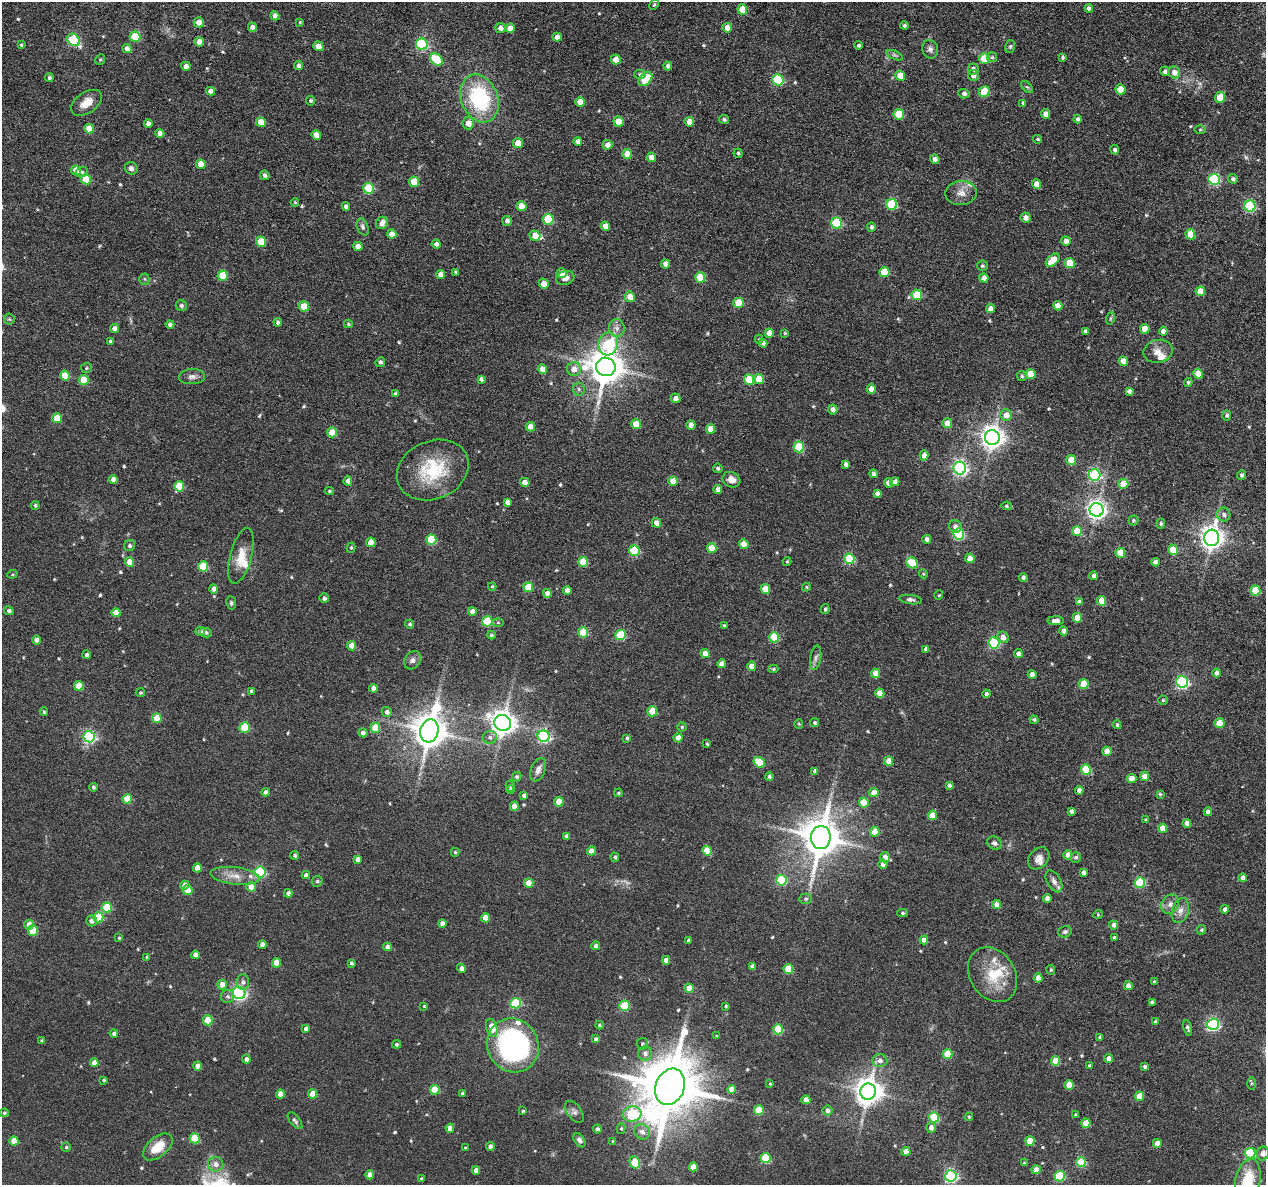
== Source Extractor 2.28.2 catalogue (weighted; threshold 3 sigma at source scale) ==
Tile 10 of 4 x 4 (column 2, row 3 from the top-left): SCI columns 1350-2613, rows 1384-2566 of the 5225 x 5247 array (HDU 1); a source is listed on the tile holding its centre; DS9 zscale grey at full resolution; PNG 1268 x 1187 px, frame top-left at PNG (2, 2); each listed source drawn as its Kron ellipse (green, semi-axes under 4 px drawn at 4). Nothing masked; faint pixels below the display range render black.
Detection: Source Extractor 2.28.2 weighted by HDU 2 'WHT'; one run over the whole footprint, this tile lists its part. Background 0.0635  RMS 0.0085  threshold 0.0348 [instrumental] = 3 sigma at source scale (4.09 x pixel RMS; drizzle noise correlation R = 1.36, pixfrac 0.8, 0.05/0.05 arcsec/px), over >= 5 px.
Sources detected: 571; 1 too faint to see at this stretch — neither listed nor drawn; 11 inside a brighter listed object's ellipse — not listed separately; of the other 559, all 500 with FLUX_AUTO >= 0.846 (the completeness limit of this list) listed and drawn (59 fainter detections not listed), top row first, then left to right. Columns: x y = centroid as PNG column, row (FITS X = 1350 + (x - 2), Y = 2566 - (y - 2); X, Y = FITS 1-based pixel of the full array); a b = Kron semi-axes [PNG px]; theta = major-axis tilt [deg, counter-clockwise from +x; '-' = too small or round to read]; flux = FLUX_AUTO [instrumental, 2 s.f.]
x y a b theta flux
654 5 5 3 - 0.87
1089 8 4 4 - 2.5
742 10 5 5 - 17
275 16 4 4 - 5
199 22 5 5 - 7.3
300 22 4 4 - 0.86
904 26 4 4 - 1.6
252 27 4 4 - 4.5
500 28 5 5 - 3.9
510 28 5 4 - 7.8
727 28 5 4 - 7.4
135 37 5 5 - 34
557 37 4 4 - 5.2
73 40 7 5 -44 63
199 42 5 4 - 7.8
422 44 6 5 - 84
21 45 4 3 - 1
859 45 4 4 - 1.5
318 46 5 4 - 5.3
1010 47 6 5 - 1.3
127 49 5 4 - 4.1
930 49 9 8 - 2.8
895 55 8 4 -23 1.6
992 57 5 5 - 1.3
1063 57 3 3 - 1.1
985 59 5 5 - 26
100 60 5 4 - 0.9
437 60 7 5 -45 19
616 60 5 5 - 7.9
299 65 4 4 - 2.2
186 66 5 4 - 4.2
668 66 4 4 - 2.4
973 69 5 5 - 2.5
1165 71 5 4 - 2.9
1174 72 6 5 - 6.1
640 74 5 4 - 1.7
973 75 5 5 - 3.5
900 76 5 4 - 12
49 78 4 4 - 1.6
645 79 8 5 45 30
778 80 5 5 - 57
1027 87 7 4 -43 1.2
1121 89 5 5 - 16
210 91 4 4 - 4.4
984 91 6 5 - 26
964 94 5 5 - 2.3
1220 97 6 5 - 17
480 98 25 18 -68 72
311 101 5 4 - 1.3
580 102 5 4 - 10
86 103 17 10 34 9.2
1023 103 3 3 - 1.2
899 114 5 5 - 27
1046 114 5 4 - 5.8
724 119 5 4 - 1.5
1078 119 4 4 - 2
618 121 5 4 - 12
261 122 5 5 - 13
689 122 5 4 - 8.3
148 123 4 4 - 3.8
468 123 6 6 - 6.3
89 128 5 4 - 13
1200 130 6 4 1 1.1
160 133 4 4 - 4.4
316 135 5 4 - 8.5
1038 139 4 4 - 1.2
578 142 4 4 - 3.4
518 143 5 5 - 13
607 145 5 5 - 5.1
1115 150 4 4 - 2.2
738 153 4 4 - 1.2
627 154 5 5 - 9.3
651 157 5 4 - 6.1
935 159 5 4 - 3.4
201 164 5 4 - 11
131 168 6 6 - 2.3
76 170 5 4 - 10
82 172 6 5 - 1.5
265 175 5 4 - 2.3
86 179 5 5 - 18
1214 179 5 5 - 82
1233 179 5 4 - 2
414 182 5 5 - 19
1036 184 5 4 - 7.2
369 188 5 5 - 42
961 193 16 12 8 6.9
295 202 4 3 - 0.85
892 204 5 5 - 48
521 206 5 5 - 13
1250 206 5 5 - 71
346 207 4 4 - 3
1026 217 5 5 - 3.9
548 219 5 5 - 41
507 221 5 4 - 2.4
382 223 6 5 - 4.7
837 223 5 5 - 54
605 226 5 4 - 6.7
363 227 9 5 -69 2.1
871 227 5 4 - 1.8
392 234 4 4 - 6.7
1190 234 5 5 - 14
535 236 5 5 - 9.8
1066 241 5 4 - 5.9
261 242 5 5 - 24
436 244 4 4 - 2.9
358 246 5 4 - 6
1053 260 8 5 44 15
1070 263 5 5 - 18
665 264 5 4 - 5.2
982 266 5 5 - 1.5
456 272 4 3 - 1.7
884 272 5 5 - 21
561 273 5 5 - 6.3
441 275 5 4 - 6.4
223 276 5 5 - 27
700 277 5 5 - 20
565 278 9 7 16 4.7
984 278 5 4 - 5.5
144 279 5 5 - 1.1
544 284 5 5 - 7.2
1200 291 5 4 - 10
917 295 5 5 - 33
630 297 5 5 - 9.1
739 303 5 5 - 20
181 306 6 5 - 1.7
304 306 5 5 - 17
1058 306 5 4 - 8.2
990 309 4 4 - 5.1
1111 318 6 4 70 1.2
9 319 5 5 - 1.1
278 322 4 4 - 2.2
170 324 4 4 - 2.1
348 324 4 3 - 0.92
115 328 5 4 - 4.5
617 328 9 8 - 3.6
1145 329 5 5 - 12
1085 331 4 3 - 1.6
1163 331 4 4 - 4
769 333 5 4 - 6.8
785 333 4 4 - 0.97
759 339 4 3 - 0.96
110 341 3 3 - 0.96
763 343 4 4 - 2.7
608 344 11 10 - 39
1158 351 15 11 12 7
1123 361 5 4 - 8.5
380 362 5 4 - 2.1
606 367 9 9 - 1700
86 368 5 5 - 0.91
542 369 5 4 - 7.7
574 369 7 7 - 6.6
1030 374 5 5 - 16
1198 374 5 4 - 12
65 376 5 5 - 18
1022 376 5 5 - 1.2
192 377 13 7 4 3.4
481 379 4 4 - 1.9
759 379 5 5 - 13
84 380 5 5 - 21
749 380 5 5 - 25
1188 382 5 4 - 1.3
579 389 6 6 - 1.7
871 389 5 4 - 7.1
1129 391 4 4 - 2.7
395 394 4 4 - 1.5
675 398 5 4 - 4.3
833 409 5 5 - 3.5
1006 415 6 5 - 7
1227 415 5 4 - 1.8
57 418 5 5 - 16
947 423 5 4 - 8.1
636 424 5 5 - 16
691 425 4 4 - 5.3
530 427 4 4 - 7.9
710 429 5 4 - 10
332 432 5 5 - 19
992 437 7 7 - 600
799 447 5 5 - 38
924 455 5 4 - 5.2
1071 460 5 5 - 18
846 464 4 4 - 3.1
718 468 5 4 - 1.4
960 468 6 6 - 190
433 470 37 29 23 43
874 474 4 4 - 2.6
1095 475 6 5 - 98
1242 475 5 4 - 2
113 480 4 4 - 4.6
731 480 9 7 -29 5.4
348 481 4 4 - 4.2
673 481 5 4 - 9.2
525 482 5 4 - 8.9
895 482 5 4 - 3.4
889 483 5 4 - 7.3
1123 484 5 5 - 15
179 486 5 5 - 22
718 489 4 4 - 5
329 491 4 3 - 1.1
877 493 4 4 - 2.5
507 502 4 4 - 3.3
35 505 4 4 - 1.5
1006 506 5 4 - 1.3
1096 510 7 7 - 360
1224 515 7 6 - 2.9
1134 520 5 5 - 1.2
656 523 5 4 - 6
1161 523 5 4 - 1.2
955 526 6 6 - 3.5
1077 531 5 5 - 18
959 534 5 5 - 71
1212 538 8 7 - 610
927 539 4 4 - 3.1
431 540 5 5 - 39
371 542 5 4 - 12
744 544 5 4 - 13
130 546 6 5 - 1.8
351 548 5 4 - 1
712 548 5 5 - 17
1173 550 5 5 - 18
634 551 5 5 - 40
1120 553 5 5 - 19
241 556 28 10 75 13
970 558 5 4 - 9.3
849 559 5 5 - 50
129 562 5 4 - 11
583 562 5 5 - 26
787 562 4 3 - 0.93
1155 562 4 4 - 3.8
912 563 6 5 - 27
203 566 5 5 - 32
12 574 5 4 - 0.9
923 574 4 4 - 0.85
1094 576 4 4 - 2.9
1023 577 4 4 - 2.1
492 586 4 3 - 1
528 587 5 5 - 19
806 587 4 4 - 0.96
214 589 4 4 - 5
765 589 5 5 - 15
567 590 4 4 - 4.8
1255 591 5 5 - 28
547 593 4 4 - 4.6
939 595 5 4 - 0.85
324 598 5 4 - 2.4
911 600 11 4 -7 2.2
1101 601 5 4 - 14
1079 602 4 4 - 3.3
231 603 7 5 -82 1.5
825 609 5 4 - 1.4
9 611 5 4 - 2
472 611 4 4 - 4.3
116 613 4 4 - 7.2
1077 618 5 4 - 13
487 621 5 5 - 43
1056 621 8 4 1 5.3
498 623 6 4 -1 0.97
410 624 4 4 - 1.5
725 625 3 3 - 1.1
200 631 4 4 - 3.6
1064 631 4 4 - 4.4
583 632 5 5 - 34
206 633 6 4 -13 1.8
491 635 4 4 - 1.3
621 635 5 5 - 42
774 637 5 5 - 36
1003 637 6 5 - 5.5
37 640 4 4 - 5.4
994 643 5 5 - 81
352 646 5 4 - 9.4
926 649 4 4 - 3.3
705 654 4 4 - 9
1018 654 4 4 - 3.3
86 655 4 4 - 2.1
816 658 12 5 82 2.8
412 660 10 8 53 3
722 664 4 4 - 5.7
752 666 4 4 - 6.7
773 669 5 4 - 1.1
876 673 5 4 - 9.7
1217 673 4 4 - 2.9
1032 675 4 4 - 5.6
1182 682 6 6 - 110
1084 684 5 5 - 20
79 686 5 4 - 16
373 688 4 4 - 4.5
251 691 4 3 - 1.2
140 692 5 4 - 1.2
880 693 5 4 - 11
986 694 4 4 - 2.2
1163 700 4 4 - 0.91
652 711 5 5 - 22
44 712 4 3 - 1.1
387 712 5 5 - 2.9
157 718 5 4 - 19
1034 720 4 3 - 1.4
503 723 8 8 - 740
814 723 5 4 - 1.5
1220 723 5 5 - 17
799 724 5 4 - 0.86
1117 725 4 3 - 1.1
682 727 4 4 - 1.1
245 728 5 5 - 33
375 728 5 5 - 20
429 731 12 9 76 1600
363 733 4 4 - 3.8
544 736 6 6 - 120
89 737 6 5 - 110
490 737 7 6 - 2.2
627 738 4 4 - 1.4
678 738 4 4 - 6.1
707 744 4 3 - 0.94
1107 751 5 4 - 9.3
889 761 4 4 - 9
759 762 6 5 - 23
1086 769 5 5 - 31
538 770 12 7 68 4.4
815 771 4 4 - 3.1
1145 776 5 4 - 7.3
517 777 5 4 - 1.4
769 777 4 3 - 1.9
1132 778 5 4 - 10
949 785 4 3 - 2
510 786 6 4 -78 1.2
93 787 4 4 - 1.6
510 790 4 4 - 1.2
1079 790 4 4 - 4.4
265 792 4 4 - 3.2
618 793 4 3 - 0.96
874 793 5 4 - 8.1
1160 794 4 4 - 0.9
524 795 4 3 - 2.4
127 799 5 4 - 17
559 802 5 4 - 14
864 803 5 4 - 19
514 806 4 4 - 7.2
1071 811 4 4 - 2.1
1208 812 4 4 - 5.4
932 815 5 4 - 13
1146 819 4 4 - 0.98
1187 823 4 4 - 4.1
1163 828 4 4 - 11
875 832 5 4 - 12
566 836 4 4 - 2.6
821 838 11 10 - 2200
994 843 8 6 -28 2.2
591 851 4 4 - 6.1
707 851 5 4 - 18
455 852 4 4 - 0.87
295 855 4 4 - 1.4
1068 855 4 4 - 4.9
615 857 4 4 - 1.4
885 857 5 5 - 6.6
1076 857 5 5 - 1.8
1039 858 12 9 49 5
357 859 4 4 - 3.2
883 864 4 4 - 3.6
197 868 4 4 - 7.1
260 872 5 5 - 70
1083 872 4 4 - 2.5
306 875 4 4 - 2.5
235 876 24 8 -7 9.1
1243 878 4 4 - 3.8
781 880 5 5 - 50
317 881 6 5 - 1.1
1054 881 12 7 -60 3.4
529 883 5 4 - 11
1140 883 5 5 - 47
185 885 4 4 - 6.5
251 887 4 4 - 10
188 890 5 4 - 14
288 893 4 4 - 3
1047 898 4 4 - 4.5
806 899 6 5 - 1.4
1170 904 10 8 56 4.2
997 905 4 4 - 7.1
107 908 5 5 - 33
1225 909 4 4 - 2.9
1180 911 13 8 73 5.3
902 913 5 4 - 1.1
1098 914 4 4 - 0.85
98 917 5 5 - 31
486 918 4 4 - 8.9
91 921 5 5 - 3.3
442 923 4 4 - 3.5
29 925 5 5 - 5.9
1113 925 5 4 - 3.5
33 930 5 5 - 25
1201 930 5 4 - 1.2
1065 932 7 5 17 2
119 938 4 3 - 0.88
1114 938 3 3 - 1.2
689 940 4 3 - 1.5
924 940 4 4 - 5.6
262 945 4 4 - 4.3
596 946 4 4 - 2.7
387 947 4 4 - 3.5
195 955 4 4 - 3.8
147 957 4 3 - 1.7
666 960 4 4 - 5.2
276 963 5 4 - 13
351 963 4 3 - 1.7
752 966 4 4 - 3.7
461 968 4 4 - 4.2
788 969 5 5 - 24
1051 970 5 4 - 1.1
993 975 29 22 -57 25
1038 978 4 4 - 7.1
243 982 8 6 90 2.3
1154 982 3 3 - 1.4
222 985 5 5 - 8.5
1128 986 4 4 - 5.2
689 988 4 4 - 9.6
239 993 6 6 - 160
227 996 7 6 - 2.2
1152 1002 4 4 - 2.1
515 1003 5 5 - 46
424 1006 4 4 - 0.94
624 1006 5 5 - 42
726 1006 4 4 - 0.93
208 1020 5 5 - 22
1155 1022 4 3 - 1.3
1213 1024 6 5 - 130
599 1025 4 3 - 1
492 1028 9 5 -71 13
1188 1028 8 4 -79 1.9
306 1029 4 4 - 3.2
778 1029 5 5 - 36
114 1034 4 4 - 2.3
717 1036 3 3 - 0.97
1100 1037 3 3 - 1.3
596 1039 4 4 - 2.5
42 1041 4 3 - 1.8
396 1044 4 4 - 1.6
642 1044 5 5 - 1.3
513 1045 27 25 -61 170
645 1053 7 7 - 3.5
948 1054 5 5 - 20
246 1059 4 4 - 2.8
1108 1059 4 4 - 4
880 1061 7 6 - 3.3
1056 1061 5 4 - 19
94 1063 4 4 - 6.9
198 1066 4 4 - 6.3
1089 1066 3 3 - 1.5
1145 1067 4 4 - 1.4
104 1080 4 3 - 1.1
1252 1083 6 4 -89 0.94
770 1084 4 3 - 0.87
1069 1085 4 4 - 12
670 1087 18 14 70 5900
732 1089 4 4 - 9.6
435 1090 5 5 - 21
868 1092 8 7 - 890
280 1094 4 4 - 7.1
313 1094 4 4 - 16
462 1094 3 3 - 1.4
1139 1096 5 4 - 10
806 1100 4 4 - 7.6
759 1110 5 5 - 25
523 1111 3 3 - 0.98
827 1111 5 5 - 3.2
574 1112 13 7 -54 2.7
4 1113 4 4 - 1.2
632 1114 9 7 11 55
1076 1115 3 3 - 1.3
934 1117 5 5 - 47
969 1117 4 4 - 0.85
295 1121 10 5 -51 1.7
1086 1123 4 4 - 11
450 1128 4 4 - 5.5
931 1128 5 4 - 3.8
597 1129 4 4 - 2.1
621 1129 5 4 - 1.2
642 1132 8 7 - 4.2
195 1138 5 5 - 24
579 1140 8 5 -55 2.7
14 1141 4 4 - 12
613 1141 4 4 - 0.89
1030 1141 5 4 - 16
1157 1143 4 4 - 5.9
490 1146 4 4 - 2.6
66 1147 5 4 - 1.1
158 1147 17 9 40 14
465 1148 3 3 - 0.94
906 1152 4 4 - 7
1250 1153 5 5 - 51
1263 1153 7 6 - 4.4
766 1158 5 5 - 43
635 1162 6 5 - 28
1081 1162 5 5 - 39
1024 1163 4 3 - 0.92
216 1164 8 7 - 4.3
693 1167 4 4 - 10
476 1170 4 4 - 3.7
1036 1170 4 4 - 6.6
370 1175 4 4 - 6.7
951 1176 6 5 - 140
1060 1176 5 5 - 50
421 1179 3 3 - 1.2
1248 1180 22 12 79 24
Isophote crosses this tile's border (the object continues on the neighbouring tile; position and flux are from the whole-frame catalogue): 1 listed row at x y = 1248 1180